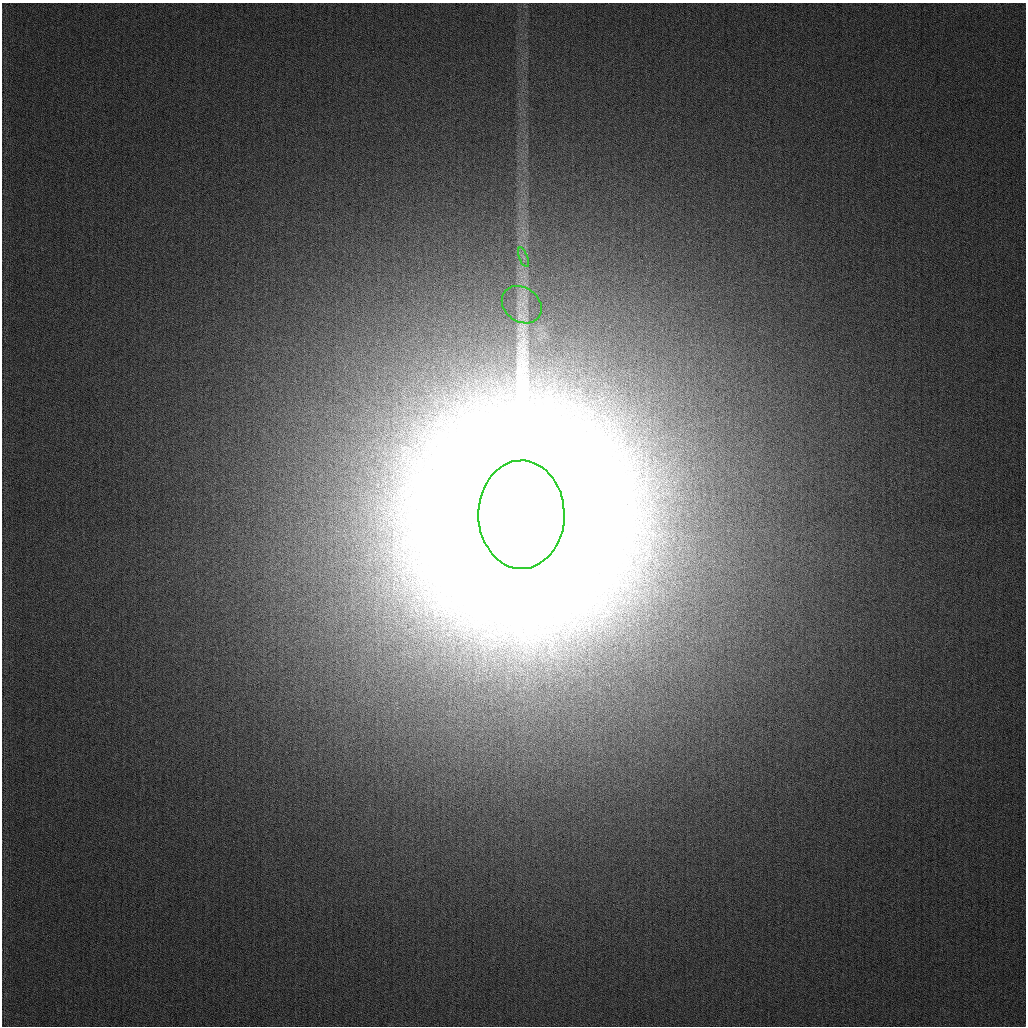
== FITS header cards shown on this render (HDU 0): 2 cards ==
NAXIS1  =                 1024
NAXIS2  =                 1024

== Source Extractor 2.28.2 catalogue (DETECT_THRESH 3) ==
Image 1024 x 1024 px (HDU 0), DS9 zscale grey, 1 PNG px = 1 image px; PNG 1028 x 1028 px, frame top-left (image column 1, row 1024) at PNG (2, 3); each listed source drawn as its Kron ellipse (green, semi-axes under 4 px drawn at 4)
Background 258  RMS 11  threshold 32.5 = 3 sigma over >= 5 px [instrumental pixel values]
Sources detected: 3; all 3 listed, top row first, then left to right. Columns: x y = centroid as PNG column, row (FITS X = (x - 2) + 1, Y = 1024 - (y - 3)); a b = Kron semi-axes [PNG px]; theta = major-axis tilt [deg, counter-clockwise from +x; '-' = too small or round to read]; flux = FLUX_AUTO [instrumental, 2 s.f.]
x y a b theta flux
524 257 10 3 -69 2.2e+03
522 305 21 17 -36 1.4e+04
521 515 54 43 -89 3.4e+07